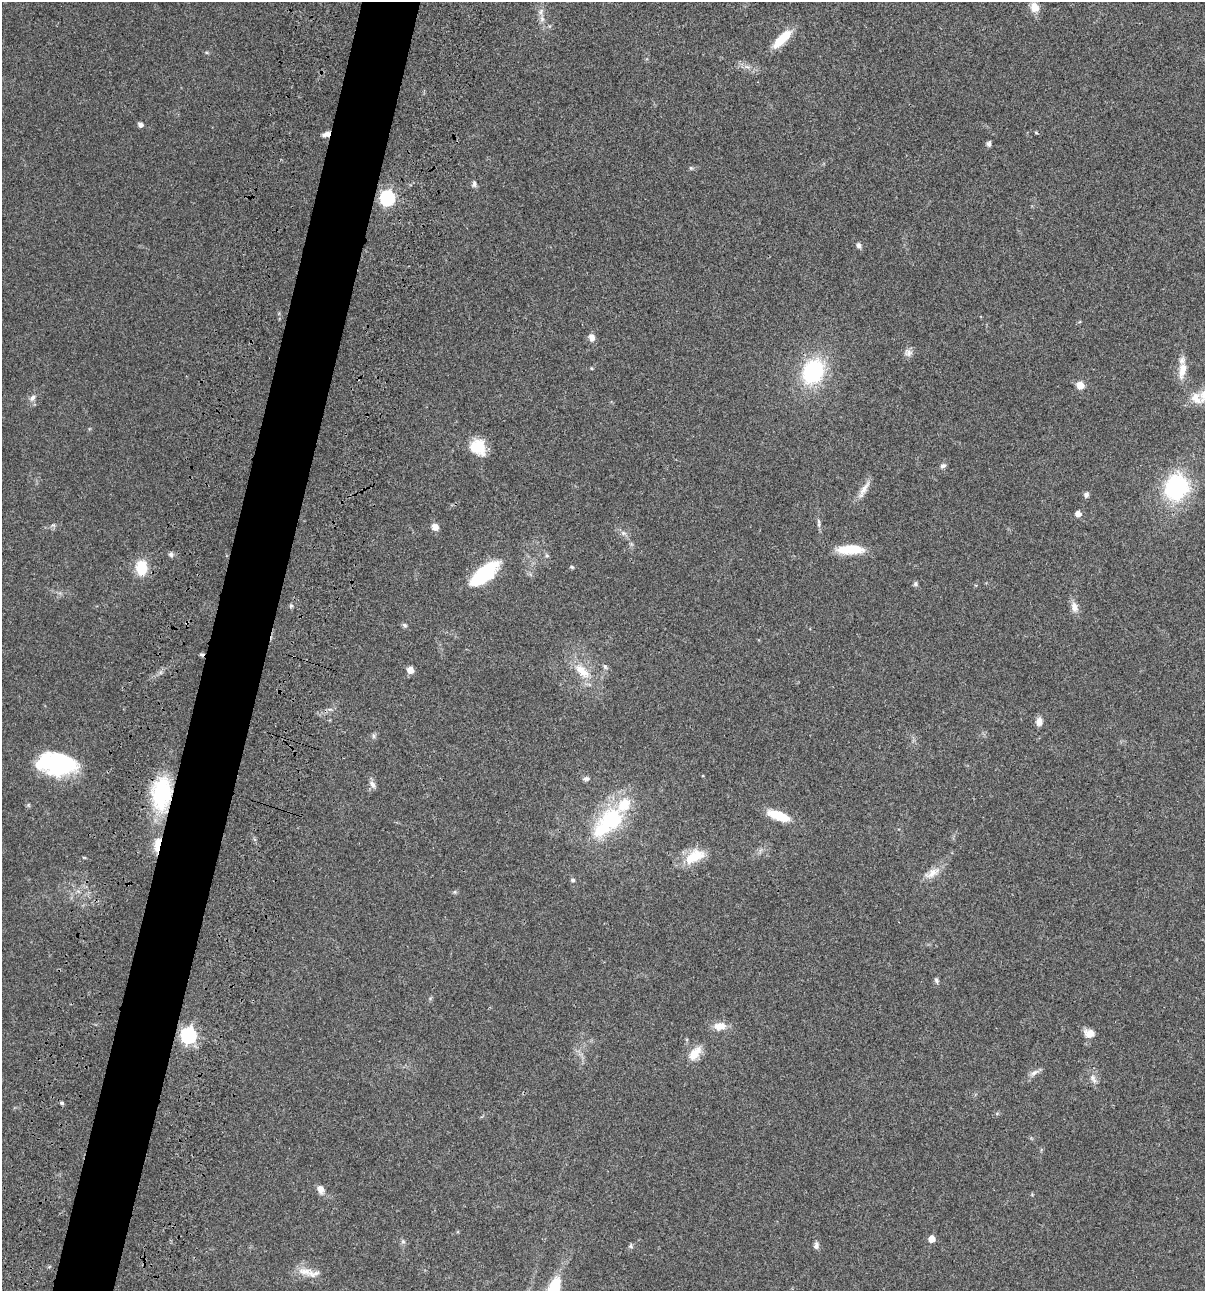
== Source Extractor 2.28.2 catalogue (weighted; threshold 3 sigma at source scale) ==
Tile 7 of 4 x 4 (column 3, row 2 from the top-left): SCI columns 2641-3843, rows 2697-3985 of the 5404 x 5390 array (HDU 1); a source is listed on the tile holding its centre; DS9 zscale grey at full resolution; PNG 1207 x 1293 px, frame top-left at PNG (2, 2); no overlay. Shown black and unused: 5% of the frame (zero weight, under 3 of 4 exposures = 9% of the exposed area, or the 3 px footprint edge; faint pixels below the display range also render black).
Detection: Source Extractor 2.28.2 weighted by HDU 2 'WHT'; one run over the whole footprint, this tile lists its part. Background 0.0465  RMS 0.0053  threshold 0.0238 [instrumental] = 3 sigma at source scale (4.5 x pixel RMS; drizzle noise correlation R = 1.50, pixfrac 1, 0.05/0.05 arcsec/px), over >= 5 px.
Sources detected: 78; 1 cosmic-ray / hot-pixel residue — not listed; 3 inside a brighter listed object's ellipse — not listed separately; the other 74 listed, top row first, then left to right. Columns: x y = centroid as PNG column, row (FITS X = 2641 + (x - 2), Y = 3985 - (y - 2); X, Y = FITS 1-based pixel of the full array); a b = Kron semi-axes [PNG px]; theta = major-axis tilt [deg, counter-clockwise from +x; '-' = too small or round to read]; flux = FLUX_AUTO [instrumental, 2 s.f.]
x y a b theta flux
1034 7 13 10 -64 4.7
542 19 9 6 -75 2
782 39 29 10 45 12
747 67 12 5 -12 2.4
140 124 5 4 - 2.6
1036 132 4 4 - 0.53
326 134 10 6 17 2.4
989 144 7 5 85 1.4
691 168 6 5 - 0.75
474 184 9 6 89 1.4
387 198 7 6 - 120
859 245 8 7 - 1.5
592 338 9 7 -72 3.1
908 353 11 11 - 2.6
591 368 4 4 - 0.54
1182 370 26 10 79 7.1
813 371 21 16 66 55
1080 385 5 5 - 13
32 398 9 7 42 2.2
1196 398 22 16 -33 8.5
478 447 20 17 -53 13
943 466 8 6 15 1.4
1176 487 22 19 64 60
864 489 29 7 60 4.7
1086 495 8 6 80 1.4
1078 514 5 5 - 3.8
819 523 14 4 -85 1.5
53 525 6 6 - 1
435 527 9 7 -50 3
623 533 9 6 -16 1.8
850 550 32 11 1 13
171 554 7 6 - 1.3
547 555 6 5 - 0.83
572 567 5 4 - 0.79
141 568 13 9 88 17
483 574 31 13 40 36
915 584 7 6 - 0.99
291 606 6 5 - 0.93
1074 607 15 9 -77 3.7
187 623 6 4 70 0.63
405 625 6 6 - 1.1
605 667 8 6 -73 1.2
410 670 6 6 - 4.8
582 671 29 13 -43 12
330 709 7 4 -1 1
1039 721 10 7 82 3.3
373 736 8 4 -82 0.99
62 763 32 28 1 40
586 779 9 6 2 1.5
372 784 11 7 -54 2.2
161 794 45 24 85 40
778 816 26 9 -20 14
609 822 53 25 45 46
157 845 18 7 82 8.5
694 856 26 14 28 14
932 873 25 10 31 5.8
573 880 6 5 - 1.1
454 892 6 5 - 0.8
936 980 8 5 -70 1.1
430 998 6 4 -18 0.64
720 1026 16 10 7 5.8
1089 1033 12 9 -12 4.8
188 1035 7 7 - 130
695 1053 21 11 52 7.3
1034 1073 16 6 32 2.5
1093 1079 15 7 -64 2.9
62 1103 6 4 -16 0.86
997 1113 6 4 19 0.68
321 1189 11 8 -70 3.3
931 1239 5 5 - 7
403 1242 8 6 -74 1.2
631 1246 7 5 -37 0.92
816 1246 9 6 84 1.8
305 1271 23 11 -6 7.2
Overlapping masked pixels (flux is a lower limit): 4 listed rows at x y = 326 134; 187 623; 161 794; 157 845